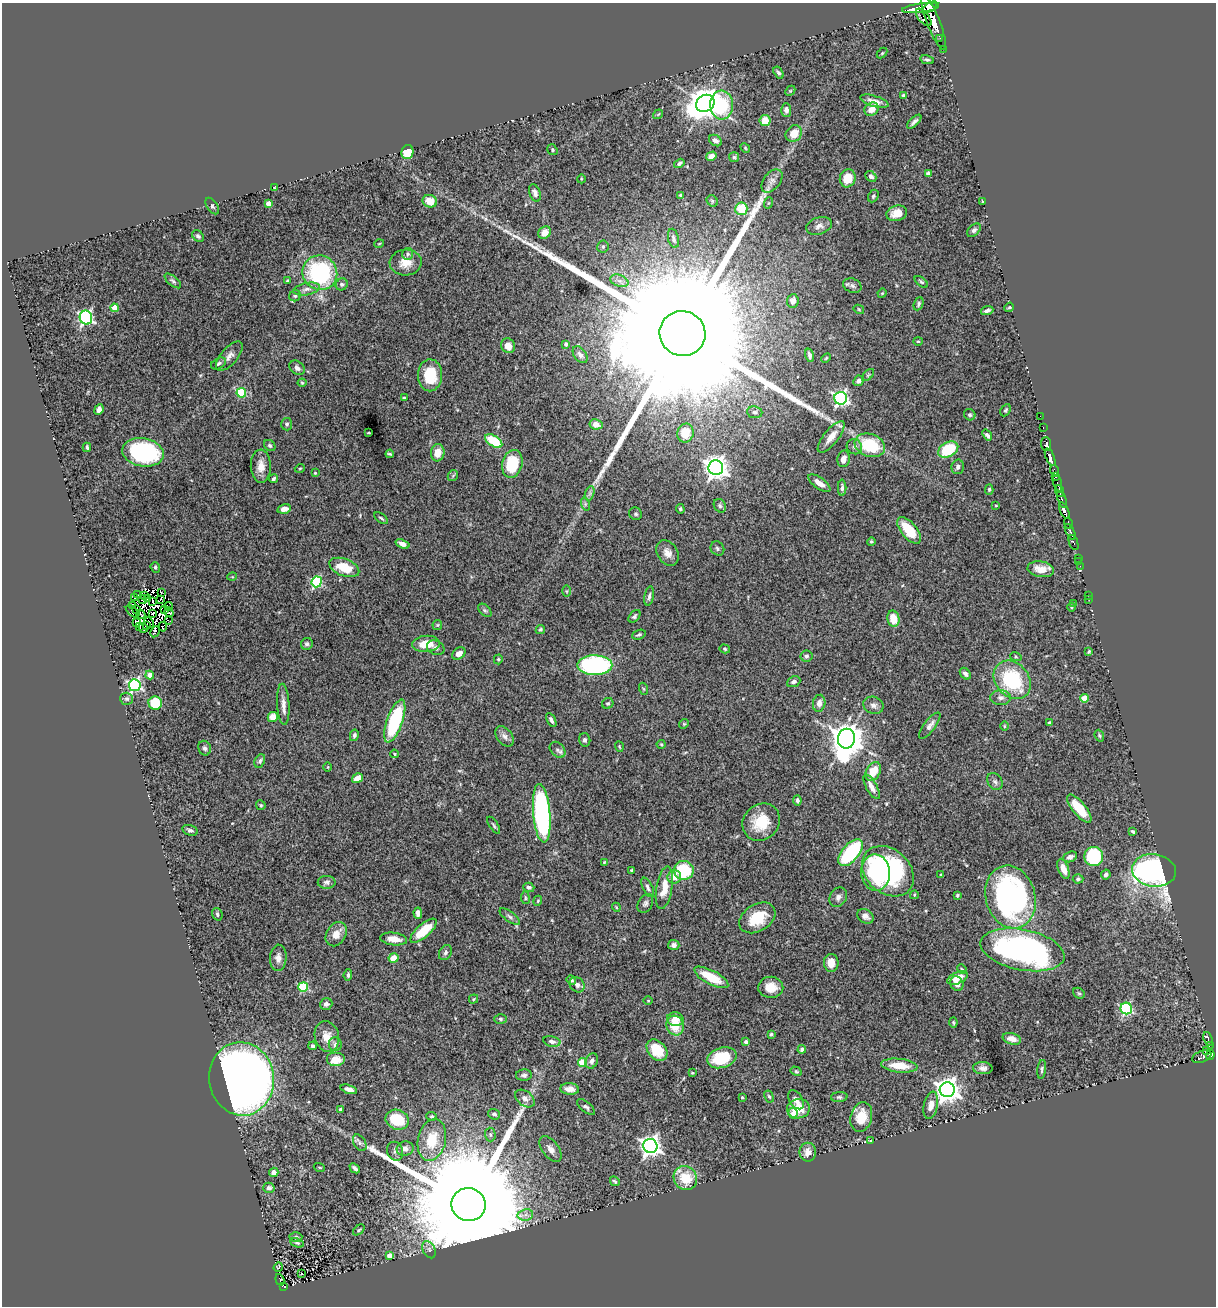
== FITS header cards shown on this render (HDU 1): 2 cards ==
NAXIS1  =                 1214
NAXIS2  =                 1304

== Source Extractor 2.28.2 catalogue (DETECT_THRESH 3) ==
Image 1214 x 1304 px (HDU 1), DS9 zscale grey, 1 PNG px = 1 image px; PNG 1218 x 1308 px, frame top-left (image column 1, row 1304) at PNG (2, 3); each listed source drawn as its Kron ellipse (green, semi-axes under 4 px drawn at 4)
Background 0.593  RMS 0.034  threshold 0.102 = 3 sigma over >= 5 px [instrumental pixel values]
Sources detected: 380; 11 with non-positive FLUX_AUTO (blend fragments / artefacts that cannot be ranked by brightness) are neither listed nor drawn; the other 369 listed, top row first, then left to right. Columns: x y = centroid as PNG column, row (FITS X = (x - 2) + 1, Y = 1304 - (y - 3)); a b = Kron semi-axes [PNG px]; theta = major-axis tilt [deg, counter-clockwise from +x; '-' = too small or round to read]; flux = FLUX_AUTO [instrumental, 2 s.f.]
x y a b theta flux
930 7 8 4 33 920
921 8 19 4 8 2100
924 17 10 5 -50 190
934 22 29 6 -68 2700
940 38 2 2 - 14
943 49 2 2 - 7.9
882 53 6 4 45 2.4
927 60 7 4 -11 4.5
779 73 6 4 -57 4.9
790 91 6 4 45 2.7
904 96 3 3 - 5.2
874 101 14 5 -17 16
705 103 10 8 32 4300
722 105 14 11 -87 120
872 109 7 6 - 18
786 110 7 5 -86 9.4
658 114 5 3 - 2
765 121 5 5 - 34
914 122 9 3 44 6.7
794 134 9 7 50 31
715 140 7 5 -33 7.1
745 148 5 4 - 2.6
552 150 6 5 - 3.2
407 152 7 6 - 67
711 156 5 4 - 15
734 157 5 5 - 3.6
679 163 5 4 - 5
928 173 4 3 - 4.9
871 176 6 4 -43 6.8
848 178 9 7 73 49
581 179 4 3 - 1.9
772 181 13 8 51 13
274 188 3 3 - 2.8
535 193 9 5 -69 9.7
680 195 4 3 - 2.8
873 196 6 5 - 5
430 201 7 6 - 30
712 201 6 5 - 3.6
983 202 3 2 - 2.3
768 203 6 3 71 2.3
269 204 4 4 - 28
212 206 9 5 -57 4.9
741 209 6 6 - 65
897 213 10 7 15 26
819 226 13 8 18 14
974 230 8 5 44 6.1
544 233 7 5 46 24
198 236 7 5 -43 5.1
673 238 10 5 -77 6.9
379 244 5 3 - 2
603 247 6 5 - 4.9
407 254 6 5 - 4.6
406 262 16 13 2 29
320 273 18 17 - 250
173 281 10 4 -39 5.4
287 281 3 3 - 3.5
619 281 9 5 -19 10
921 282 8 4 -37 3.9
342 284 6 5 - 4.9
852 286 9 7 -23 7.5
306 289 13 6 12 12
882 293 5 4 - 2.7
295 296 6 5 - 4.4
793 301 7 6 - 13
918 304 7 4 67 4.5
1009 307 5 4 - 2.7
115 308 4 4 - 52
859 309 5 4 - 2.4
987 310 6 3 19 6.3
86 318 7 6 - 490
682 333 23 22 - 310000
918 341 5 4 - 2.5
566 344 4 3 - 6.6
508 346 7 7 - 24
580 355 9 6 -54 8.5
809 355 7 3 -74 5.9
229 356 18 8 50 15
826 358 5 3 - 2.4
218 364 8 5 27 5.3
297 368 8 6 -37 9.1
430 375 16 12 -90 75
868 375 7 4 45 3.5
859 381 5 5 - 7.5
302 383 4 4 - 2.5
241 393 5 4 - 130
404 397 3 2 - 1.7
841 398 6 6 - 610
99 409 5 4 - 12
1006 410 6 4 61 3.6
755 412 7 6 - 6.9
970 415 6 5 - 4.4
1040 416 2 2 - 4.1
287 424 6 5 - 4.5
596 424 6 5 - 25
1043 428 3 2 - 12
369 433 3 2 - 2
685 433 9 8 - 36
987 435 6 4 -53 7.2
831 437 19 7 52 32
494 441 9 5 -34 89
1046 444 7 5 -85 590
870 445 15 11 -20 110
270 446 6 5 - 4.1
87 447 4 3 - 3.7
854 447 8 7 - 7.7
948 449 11 7 29 110
143 452 21 14 -10 300
438 453 9 6 82 25
390 454 4 2 - 3.2
1050 457 9 4 -68 1200
843 459 8 6 79 19
512 464 14 10 75 97
261 466 16 10 -89 25
958 467 7 6 - 6.8
300 468 5 3 - 2
716 468 7 7 - 1800
1055 471 6 2 -72 41
315 473 4 4 - 2.4
453 476 6 5 - 3.3
1056 476 3 2 - 21
273 479 4 3 - 4.3
819 483 13 5 -35 20
1057 483 8 3 -74 150
842 488 8 4 89 6.4
989 489 5 4 - 3.4
1060 491 6 3 -71 160
590 493 7 4 72 6.4
1062 499 8 3 -69 170
585 504 7 4 -73 4.7
996 505 4 3 - 1.7
720 506 7 5 -59 5
284 509 7 4 14 12
680 509 5 4 - 3.6
1064 511 9 4 -66 910
636 514 7 6 - 4.1
381 518 8 4 -35 3.9
1068 523 6 3 -72 210
909 530 16 7 -50 68
1070 532 8 3 -63 690
871 541 4 3 - 3
1074 543 8 3 -68 150
403 544 7 4 -20 12
717 548 7 6 - 5.5
667 553 13 10 -58 19
1078 558 2 2 - 4.8
1079 562 2 2 - 9.8
1080 566 2 2 - 5
155 567 5 4 - 4.6
344 567 16 8 -21 59
1041 569 13 8 -10 28
232 577 5 3 - 1.7
317 582 5 5 - 230
566 591 6 4 -90 3
161 592 2 2 - 1.9
138 595 3 2 - 1.3
144 595 3 2 - 3
1088 595 2 2 - 7.7
649 596 10 4 79 6.7
135 598 2 2 - 0.74
147 599 3 2 - 2.5
160 599 3 2 - 2.8
1089 599 3 2 - 4.2
142 600 4 2 - 1.5
152 601 2 2 - 2.3
1074 604 4 2 - 1.7
132 606 3 2 - 3.4
168 606 4 3 - 11
1072 607 4 3 - 3.2
136 609 3 2 - 3.3
165 610 4 2 - 8
485 610 8 5 -44 4.7
133 611 8 3 -41 1.1
169 612 5 2 - 4.8
141 614 5 3 - 4.6
152 614 3 2 - 2.6
634 616 7 4 48 5
893 619 8 6 -77 37
168 620 2 2 - 2.1
137 622 3 3 - 4.7
149 622 5 2 - 3.2
146 625 4 2 - 1
437 625 5 5 - 2.8
140 626 3 2 - 1
163 627 5 2 - 5.7
143 628 5 3 - 0.4
540 630 5 4 - 3.8
155 632 6 3 63 22
639 635 7 4 20 4.8
307 644 6 5 - 5.7
426 644 14 8 5 43
436 648 9 7 -25 8.1
725 649 5 4 - 3.1
1089 651 3 3 - 2.8
459 654 7 5 35 15
806 656 6 5 - 5.5
1016 657 6 4 -18 2.7
498 659 5 4 - 3
595 665 17 10 0 410
965 674 7 4 -50 7
150 675 4 4 - 30
1012 680 21 16 -49 180
794 682 7 5 24 7.5
135 685 6 6 - 420
644 689 6 4 -70 2.7
1000 698 10 7 -1 12
1084 698 4 4 - 42
127 699 6 6 - 4.9
155 703 7 6 - 92
608 703 6 5 - 4.5
819 703 8 6 80 11
283 704 20 6 -87 17
873 705 10 8 -20 10
273 717 5 5 - 28
551 720 7 4 -61 7.1
395 721 22 8 71 210
1049 723 3 3 - 3.5
684 724 5 4 - 3.1
930 726 16 5 53 12
1004 726 5 3 - 2.1
354 735 6 4 78 5
504 736 11 7 -52 12
1099 736 6 4 -70 3.4
846 739 10 8 81 4800
585 740 7 5 -76 5.8
661 744 4 4 - 2.5
619 747 5 3 - 2.5
205 748 7 6 - 6
558 750 9 6 -46 7.6
394 754 4 3 - 2.5
260 761 7 5 63 4.9
328 767 4 3 - 1.9
873 771 10 7 61 45
357 778 6 4 33 23
995 782 9 7 -56 7.5
872 787 13 5 -61 17
797 800 5 3 - 5.1
261 805 5 4 - 3.2
1079 808 17 6 -50 63
542 813 29 8 -85 520
761 822 20 17 46 66
494 825 10 4 -57 4.4
190 830 8 5 -16 5.9
1133 831 4 3 - 4.4
850 853 16 8 50 180
1094 856 9 9 - 180
1070 857 7 5 22 8.9
604 862 4 3 - 2.1
1063 869 10 5 -70 20
632 870 3 3 - 3.1
684 870 10 9 - 110
1154 870 22 16 -7 950
888 871 29 22 -42 410
875 873 18 14 -87 110
941 875 3 3 - 3.6
1106 875 5 4 - 7.7
674 877 7 6 - 25
1078 879 5 4 - 4
327 882 9 6 1 7.1
529 887 5 4 - 6.3
648 887 10 5 -64 7.3
664 888 21 8 80 40
914 895 4 3 - 2.9
957 895 3 3 - 3.2
838 897 10 8 57 11
1010 897 32 25 -75 640
525 898 6 3 -82 2.8
538 901 5 4 - 2.6
645 903 10 7 60 7
616 907 4 3 - 2.1
418 913 6 4 -88 13
217 914 6 5 - 5.2
865 916 9 6 -32 12
510 917 12 5 -36 6.8
757 918 19 13 32 68
423 931 16 6 41 56
336 934 13 9 58 25
394 939 13 6 -7 21
674 945 5 5 - 8.2
1022 950 42 20 -11 740
445 953 8 6 58 6
278 958 13 8 86 17
394 958 5 5 - 29
831 963 9 7 89 23
962 969 5 4 - 2.8
348 975 6 4 84 4.8
711 977 19 7 -28 62
957 978 11 5 26 27
571 980 5 4 - 5
957 984 7 6 - 13
577 985 8 7 - 10
303 987 5 5 - 140
771 987 12 10 -2 33
1079 993 6 5 - 3.4
474 999 5 4 - 2.4
648 1001 4 3 - 1.9
326 1004 6 5 - 8.1
1126 1008 6 5 - 270
500 1019 6 5 - 4
675 1019 8 6 -8 18
953 1022 5 3 - 2.7
675 1025 10 8 -72 53
771 1034 3 3 - 4
327 1037 16 12 -73 30
1012 1039 9 5 -15 14
1208 1039 7 3 -69 90
552 1041 8 5 -12 8.5
746 1042 4 4 - 7.3
335 1044 7 6 - 7.8
1210 1045 2 2 - 30
313 1046 4 4 - 4.4
802 1049 4 4 - 6.9
657 1050 12 8 -48 59
1207 1051 3 2 - 14
1210 1055 5 4 - 370
1202 1057 10 5 21 68
722 1058 15 10 16 90
336 1059 9 7 0 37
592 1061 8 6 66 10
582 1062 4 4 - 81
899 1066 18 7 -6 46
983 1068 10 6 -3 9.6
1042 1069 9 3 83 4.8
796 1071 6 4 -29 2.8
692 1073 4 3 - 2.3
524 1075 8 5 2 6
242 1079 37 32 -82 2400
349 1089 8 4 -16 14
570 1089 9 6 -5 19
947 1090 7 7 - 2100
769 1096 6 4 -62 3.2
742 1097 3 3 - 3.1
839 1097 8 5 5 5
525 1099 11 7 -37 11
796 1100 10 6 -58 14
931 1105 14 7 78 20
586 1107 11 5 -40 6
341 1109 4 3 - 7.4
798 1109 11 9 8 44
793 1113 5 4 - 14
494 1114 6 5 - 6.5
432 1116 5 4 - 3.2
861 1117 15 10 74 45
397 1120 12 9 -19 94
490 1134 7 5 -87 4.3
432 1140 21 14 77 75
871 1140 3 2 - 1.9
360 1143 9 6 -59 6.4
650 1146 7 7 - 1300
405 1149 8 7 - 15
551 1149 15 8 -53 15
395 1151 9 8 - 9.2
808 1152 9 8 - 16
319 1167 5 3 - 2
355 1168 6 3 -43 5.7
274 1172 4 4 - 15
685 1178 12 11 - 63
615 1181 5 3 - 3.3
269 1188 6 5 - 6.6
469 1205 17 16 - 150000
525 1215 8 5 12 9
359 1230 7 4 39 3.4
296 1237 6 4 3 4.3
297 1243 7 4 -24 3.6
429 1250 9 6 -64 6.4
389 1255 4 4 - 17
278 1267 5 2 - 2.1
301 1274 3 2 - 2
280 1280 6 3 -72 23
284 1286 4 3 - 77
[11 non-positive-flux detections neither listed nor drawn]